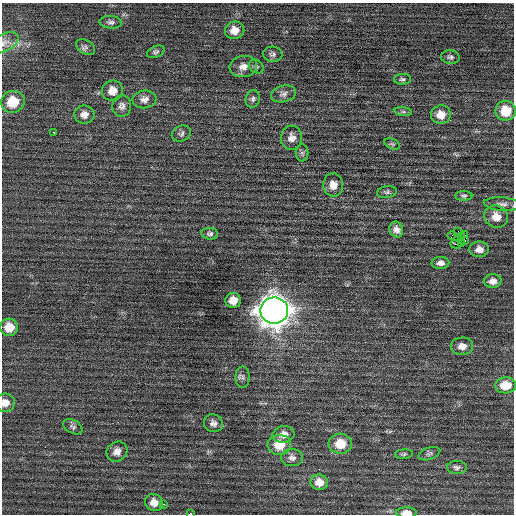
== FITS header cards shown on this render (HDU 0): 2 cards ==
NAXIS1  =                  512 / Axis length
NAXIS2  =                  512 / Axis length

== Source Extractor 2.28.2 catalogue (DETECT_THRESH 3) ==
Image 512 x 512 px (HDU 0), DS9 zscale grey, 1 PNG px = 1 image px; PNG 516 x 516 px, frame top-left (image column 1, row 512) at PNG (2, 3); each listed source drawn as its Kron ellipse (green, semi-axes under 4 px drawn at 4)
Background 0.0601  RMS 0.7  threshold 2.09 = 3 sigma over >= 5 px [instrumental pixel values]
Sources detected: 64; all 64 listed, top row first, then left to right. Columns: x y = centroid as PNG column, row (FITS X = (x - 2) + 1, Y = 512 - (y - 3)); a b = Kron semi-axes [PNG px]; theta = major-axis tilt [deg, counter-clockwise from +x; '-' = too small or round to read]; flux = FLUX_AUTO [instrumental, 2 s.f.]
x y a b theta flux
111 22 11 6 -4 150
235 30 10 8 8 450
4 43 15 8 29 310
86 47 10 6 -33 160
156 52 9 5 22 110
273 54 10 7 -5 150
450 57 9 6 -6 130
243 67 14 10 11 400
256 67 8 6 -34 100
402 79 8 5 2 100
112 91 10 10 - 470
283 94 12 8 15 230
144 99 12 9 8 280
253 99 9 7 74 140
13 102 12 11 - 1200
122 106 11 9 82 240
506 111 10 10 - 1200
403 112 9 4 -8 94
84 115 10 9 - 320
441 115 10 9 - 520
54 132 3 3 - 190
181 134 10 7 25 130
291 138 12 10 84 310
392 144 8 5 -24 77
302 153 8 6 -89 92
333 185 12 10 -86 420
387 192 10 6 8 110
464 196 8 5 -1 97
502 204 18 6 -4 250
496 217 12 11 - 580
396 230 8 6 -67 240
458 231 2 2 - 1300
210 234 8 5 -7 120
452 235 4 2 - 64
465 235 3 2 - 280
461 236 3 3 - 49
465 241 2 2 - 38
456 244 5 3 - 310
461 244 3 2 - 67
479 249 10 7 -1 310
440 263 9 6 1 220
493 281 9 6 2 270
233 300 8 7 - 500
274 310 14 13 - 71000
9 327 9 8 - 750
462 346 11 8 5 400
243 377 10 7 -90 170
506 385 10 8 5 1000
5 403 9 9 - 390
213 423 10 8 -31 220
73 427 10 6 -29 130
283 434 11 8 9 390
340 444 12 10 -3 970
279 445 12 10 0 910
117 452 11 9 37 310
404 454 9 4 4 90
429 454 11 6 20 130
292 458 11 8 0 230
457 467 10 6 -2 150
319 482 9 7 -7 430
154 502 9 8 - 380
164 504 3 2 - 98
406 513 10 5 0 360
190 514 4 2 - 3600
At the frame edge (FLAGS 8, measured only in part): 4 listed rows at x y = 4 43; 5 403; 406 513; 190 514